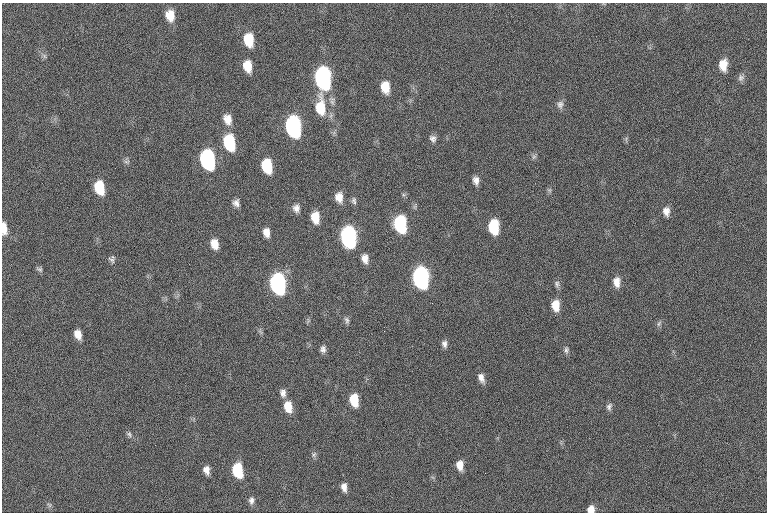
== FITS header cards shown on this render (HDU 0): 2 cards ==
NAXIS1  =                 765  / length of data axis 1
NAXIS2  =                 510  / length of data axis 2

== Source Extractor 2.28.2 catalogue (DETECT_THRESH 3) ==
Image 765 x 510 px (HDU 0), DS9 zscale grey, 1 PNG px = 1 image px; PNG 769 x 514 px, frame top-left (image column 1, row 510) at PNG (2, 3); no overlay
Background 70.2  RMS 14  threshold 43.5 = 3 sigma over >= 5 px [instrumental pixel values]
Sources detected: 62; all 62 listed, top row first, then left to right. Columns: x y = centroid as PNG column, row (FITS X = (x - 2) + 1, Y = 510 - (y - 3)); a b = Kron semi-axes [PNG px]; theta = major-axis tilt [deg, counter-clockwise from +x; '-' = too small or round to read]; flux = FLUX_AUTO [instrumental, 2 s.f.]
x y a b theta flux
170 15 12 9 -79 14000
249 40 13 9 -81 26000
44 56 7 5 -60 2200
723 65 12 8 88 13000
247 66 11 8 -79 15000
323 78 13 9 -83 360000
741 78 9 8 - 3400
385 87 11 8 -82 17000
560 104 11 8 73 4400
320 107 22 11 -88 27000
227 119 13 10 -72 9800
293 127 13 9 -81 320000
433 138 9 8 - 3800
229 142 13 9 -79 64000
534 157 7 5 31 2000
207 160 13 9 -78 240000
127 162 9 5 -6 2400
267 166 11 8 -77 39000
476 180 9 7 -80 5300
99 188 12 8 -76 33000
549 190 6 6 - 1800
339 197 11 8 -82 9400
354 201 10 6 -78 2600
236 203 8 8 - 4600
296 208 10 9 - 5300
666 211 11 8 -83 6600
315 217 11 7 -82 16000
400 224 12 8 -82 110000
493 227 11 8 -86 46000
4 228 12 5 -86 11000
266 232 9 7 -79 7400
348 237 12 8 -82 350000
214 244 10 8 -75 12000
112 259 9 7 -86 2900
365 259 9 7 -82 7000
39 269 9 5 -27 2200
420 278 12 8 -83 420000
617 282 11 7 -88 8800
278 284 12 8 -79 360000
557 284 9 6 88 2800
555 305 11 7 -85 15000
347 320 9 6 -66 2500
659 323 9 5 63 2100
384 331 2 2 - 7100
78 334 10 7 -65 9500
444 344 9 6 -81 3900
323 349 8 6 88 3600
566 350 8 6 -86 2600
481 378 12 6 -67 6000
283 393 10 7 -81 4600
354 400 10 7 -81 27000
288 407 11 8 -79 17000
609 407 10 6 74 3200
129 434 8 6 -58 2600
314 454 9 5 63 2100
460 465 9 6 -85 10000
206 470 8 6 -76 6400
238 470 11 7 -78 60000
344 487 9 6 -82 6300
251 500 9 6 85 3700
49 505 7 5 -59 2000
591 509 6 6 - 10000
At the frame edge (FLAGS 8, measured only in part): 2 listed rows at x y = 4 228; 591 509